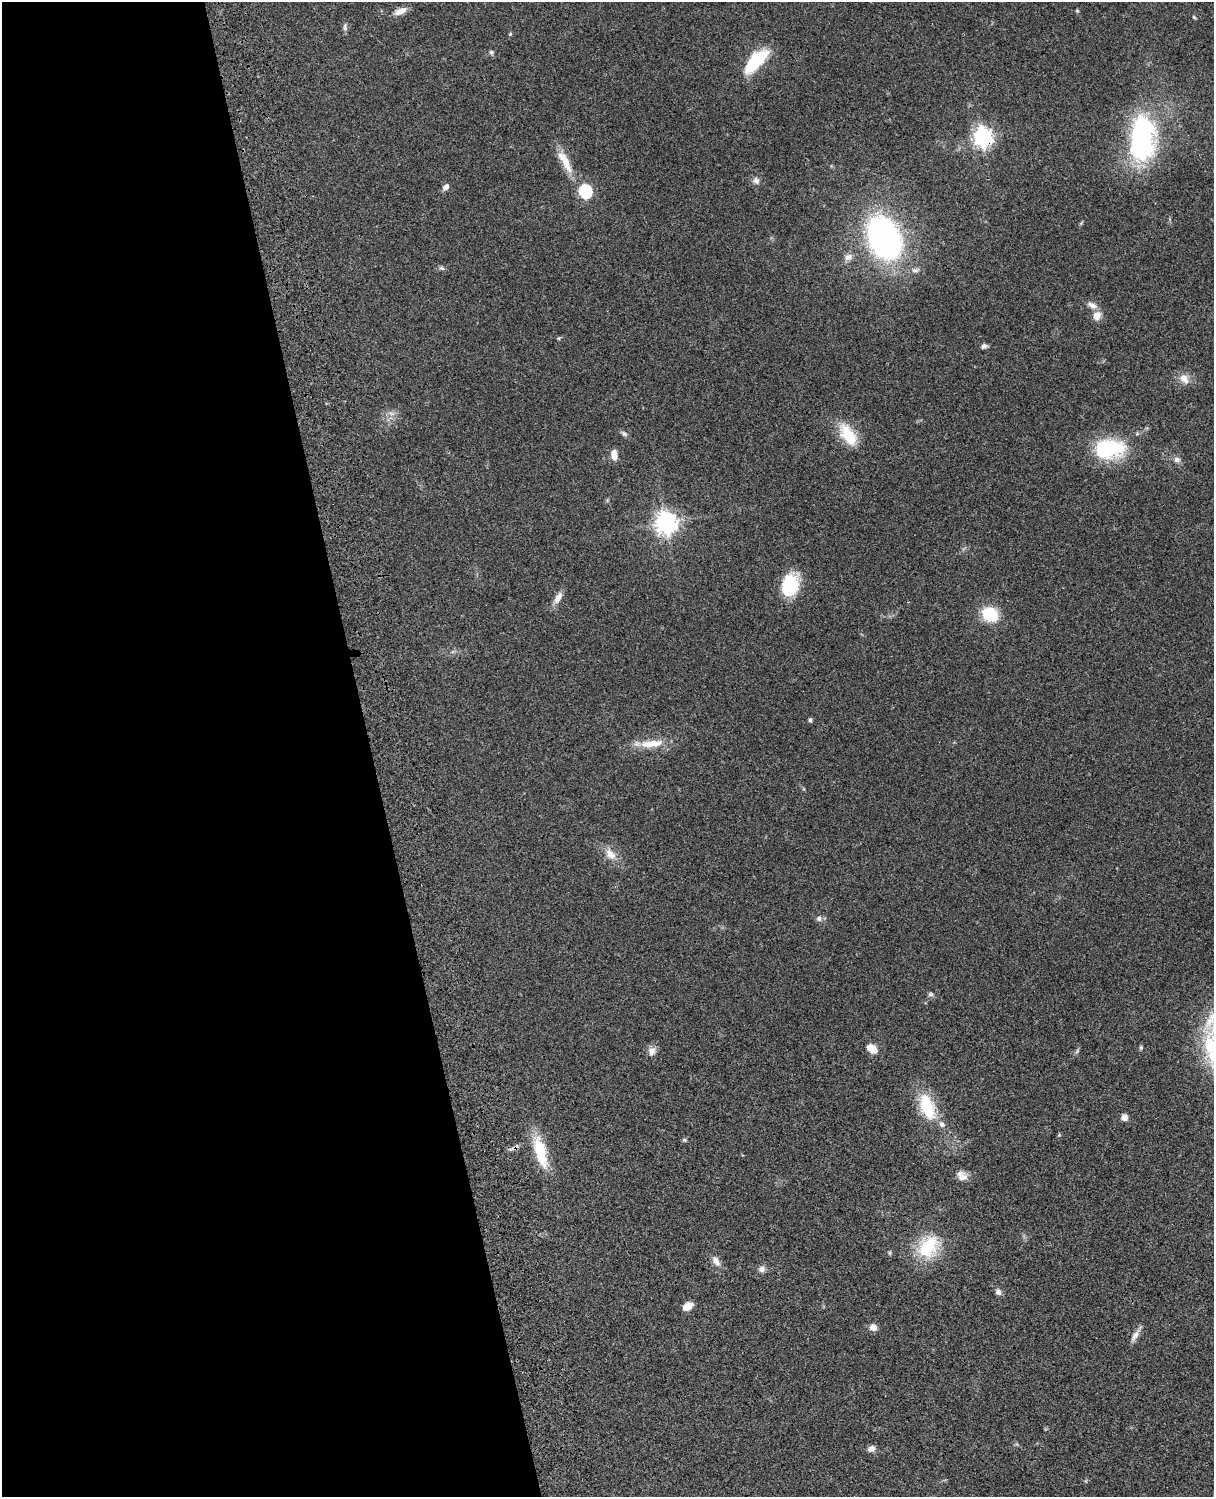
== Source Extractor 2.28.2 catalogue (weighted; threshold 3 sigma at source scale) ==
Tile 5 of 4 x 3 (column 1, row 2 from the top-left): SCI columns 122-1333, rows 1773-3267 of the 5088 x 4926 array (HDU 1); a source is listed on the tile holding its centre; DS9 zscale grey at full resolution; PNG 1216 x 1499 px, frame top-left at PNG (2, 2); no overlay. Shown black and unused: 31% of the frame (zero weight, under 3 of 4 exposures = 6% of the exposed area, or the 3 px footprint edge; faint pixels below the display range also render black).
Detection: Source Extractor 2.28.2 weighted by HDU 2 'WHT'; one run over the whole footprint, this tile lists its part. Background 0.0871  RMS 0.0061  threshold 0.0272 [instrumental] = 3 sigma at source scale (4.5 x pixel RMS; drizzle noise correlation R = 1.50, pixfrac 1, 0.05/0.05 arcsec/px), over >= 5 px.
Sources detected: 55; all 55 listed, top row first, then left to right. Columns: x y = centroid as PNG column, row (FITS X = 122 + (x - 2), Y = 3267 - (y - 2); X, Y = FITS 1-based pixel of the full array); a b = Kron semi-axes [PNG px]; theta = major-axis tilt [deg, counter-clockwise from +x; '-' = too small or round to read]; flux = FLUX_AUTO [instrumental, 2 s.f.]
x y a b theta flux
400 11 16 7 21 4.8
1077 11 5 3 - 0.58
1194 17 5 4 - 0.72
345 27 12 5 -85 1.7
510 34 5 4 - 0.62
491 52 6 6 - 1.1
756 61 34 13 48 27
983 137 7 7 - 280
1142 138 47 24 87 110
565 161 36 10 -62 11
756 180 9 8 - 2.4
445 187 7 6 - 2.8
585 191 6 6 - 82
884 238 31 22 -66 230
848 257 12 8 16 3.3
441 268 8 5 -26 1.2
915 270 11 6 11 2.2
1092 305 14 7 -27 3.6
1097 316 11 9 62 4.9
984 346 7 6 - 1.7
1184 379 14 10 -49 5.3
391 413 9 4 -19 1.5
624 434 8 5 -62 1.4
848 435 32 16 -55 18
1109 449 40 24 4 39
614 455 10 6 -83 5.9
1177 460 9 7 -12 2.5
666 523 8 7 - 420
790 585 22 16 75 32
558 598 18 8 60 4.3
990 614 17 14 -35 21
810 720 5 4 - 1.1
652 744 33 9 4 12
610 854 19 11 -53 6.7
819 918 7 7 - 1.8
931 994 7 5 -1 1.3
1141 1048 6 5 - 0.89
872 1049 12 8 -39 7
652 1051 12 9 80 3.5
927 1106 27 13 -72 30
1124 1117 7 6 - 3.3
942 1124 7 6 - 2.4
1059 1135 5 5 - 0.62
684 1140 6 4 -20 0.85
515 1147 13 5 23 2.2
540 1152 41 14 -74 22
962 1176 15 11 -42 4.6
928 1246 32 23 58 28
716 1261 15 7 -57 4
762 1269 9 8 - 2.6
998 1292 8 7 - 2.3
687 1306 11 7 32 5.8
873 1327 8 7 - 3.7
1135 1336 17 7 59 3.6
871 1449 9 7 17 2.9
Overlapping masked pixels (flux is a lower limit): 2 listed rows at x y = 983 137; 515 1147